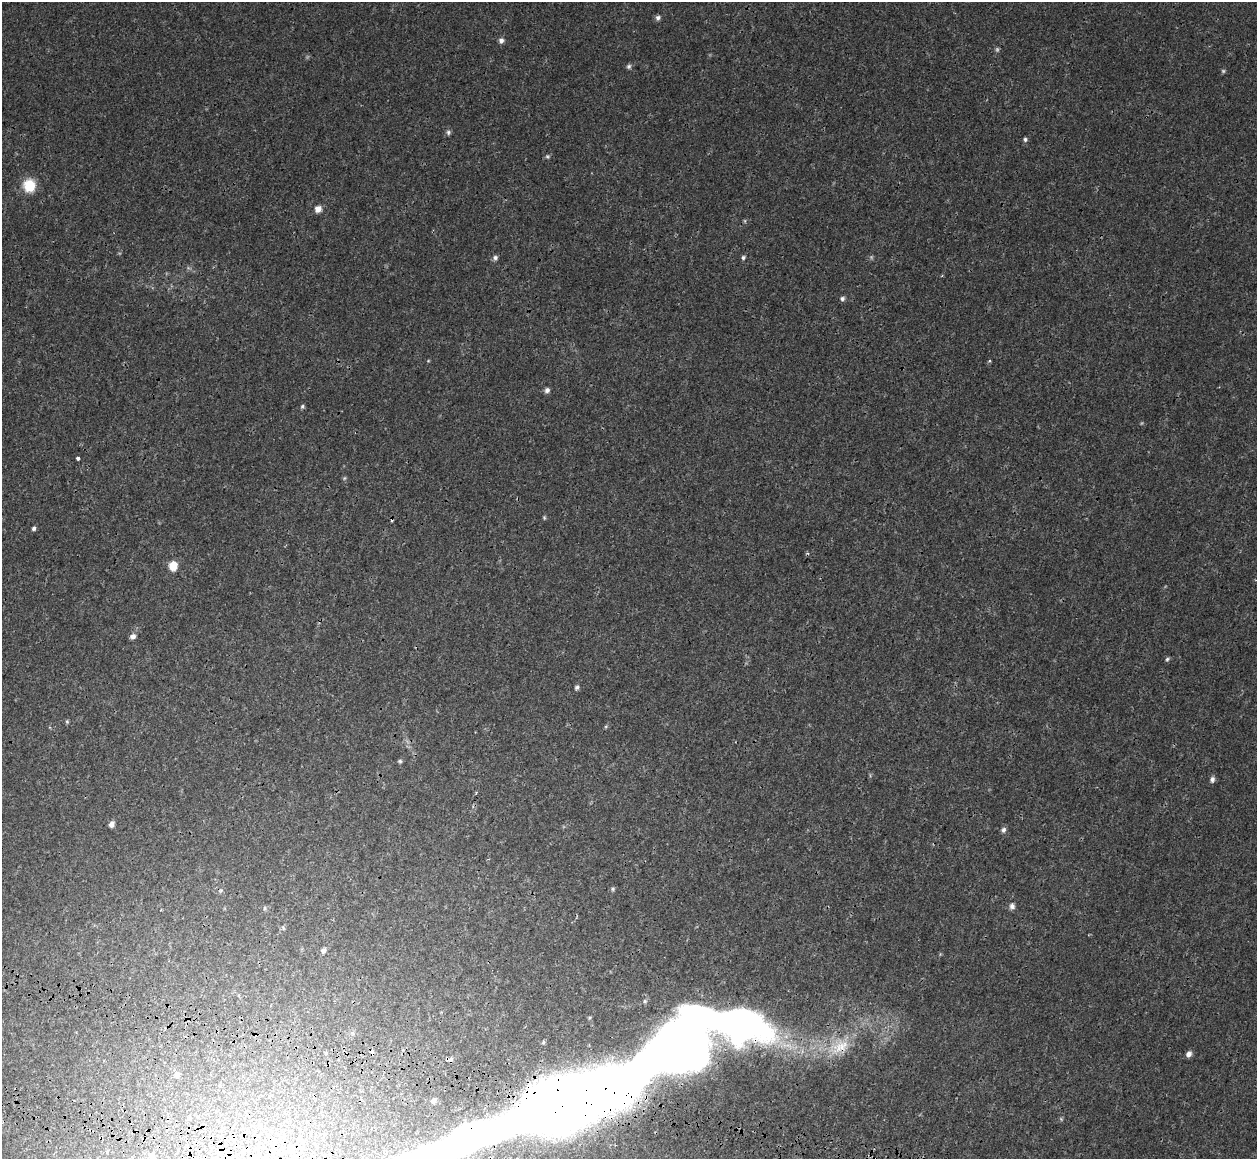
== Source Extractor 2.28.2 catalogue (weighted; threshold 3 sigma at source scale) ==
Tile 7 of 4 x 4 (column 3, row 2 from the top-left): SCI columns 2656-3910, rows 2931-4087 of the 5358 x 5763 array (HDU 1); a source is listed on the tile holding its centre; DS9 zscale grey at full resolution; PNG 1259 x 1161 px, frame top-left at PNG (2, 2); no overlay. Shown black and unused: <1% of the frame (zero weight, under 3 of 4 exposures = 17% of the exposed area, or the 3 px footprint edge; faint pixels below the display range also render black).
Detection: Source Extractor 2.28.2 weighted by HDU 2 'WHT'; one run over the whole footprint, this tile lists its part. Background 3.37e-04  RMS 0.0013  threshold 0.00577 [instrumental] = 3 sigma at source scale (4.5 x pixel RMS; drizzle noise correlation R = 1.50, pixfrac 1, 0.0396/0.0396 arcsec/px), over >= 5 px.
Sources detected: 49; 3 too faint to see at this stretch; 2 inside a brighter object's white glare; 3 cosmic-ray / hot-pixel residue — not listed; the other 41 listed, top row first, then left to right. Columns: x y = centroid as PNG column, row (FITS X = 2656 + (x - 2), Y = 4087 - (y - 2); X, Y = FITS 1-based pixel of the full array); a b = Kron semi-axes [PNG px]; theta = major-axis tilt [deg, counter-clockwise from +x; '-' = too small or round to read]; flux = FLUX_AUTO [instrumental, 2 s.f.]
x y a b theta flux
658 18 7 6 - 0.33
501 40 7 7 - 0.41
629 66 7 6 - 0.27
448 132 7 6 - 0.27
1025 139 6 5 - 0.23
29 185 16 14 -90 2.6
318 209 7 7 - 0.83
743 257 6 5 - 0.22
495 258 7 6 - 0.32
842 298 6 6 - 0.29
989 361 4 3 - 0.15
547 390 7 6 - 0.39
302 406 6 5 - 0.21
78 458 3 3 - 0.54
544 517 6 4 -79 0.15
34 528 5 4 - 0.27
173 566 8 7 - 2
133 636 7 6 - 0.48
1167 659 6 5 - 0.21
577 687 6 5 - 0.26
67 722 5 4 - 0.15
400 761 6 5 - 0.2
1212 779 8 6 89 0.37
111 824 6 5 - 0.61
1003 830 7 6 - 0.36
613 889 6 5 - 0.2
1012 906 8 7 - 0.45
264 908 6 4 89 0.17
283 928 6 3 -71 0.14
323 950 7 6 - 0.36
645 1001 6 4 -85 0.19
543 1042 6 4 51 0.17
839 1047 34 19 29 4.5
1189 1054 7 6 - 0.55
447 1059 4 3 - 0.39
177 1075 8 7 - 0.38
576 1100 149 31 20 890
434 1101 6 5 - 0.63
1061 1119 6 4 -47 0.15
291 1150 8 7 - 0.47
152 1156 8 6 74 0.6
Overlapping masked pixels (flux is a lower limit): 3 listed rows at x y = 839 1047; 447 1059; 576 1100
Isophote crosses this tile's border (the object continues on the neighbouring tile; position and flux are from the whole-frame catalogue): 2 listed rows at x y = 576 1100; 152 1156